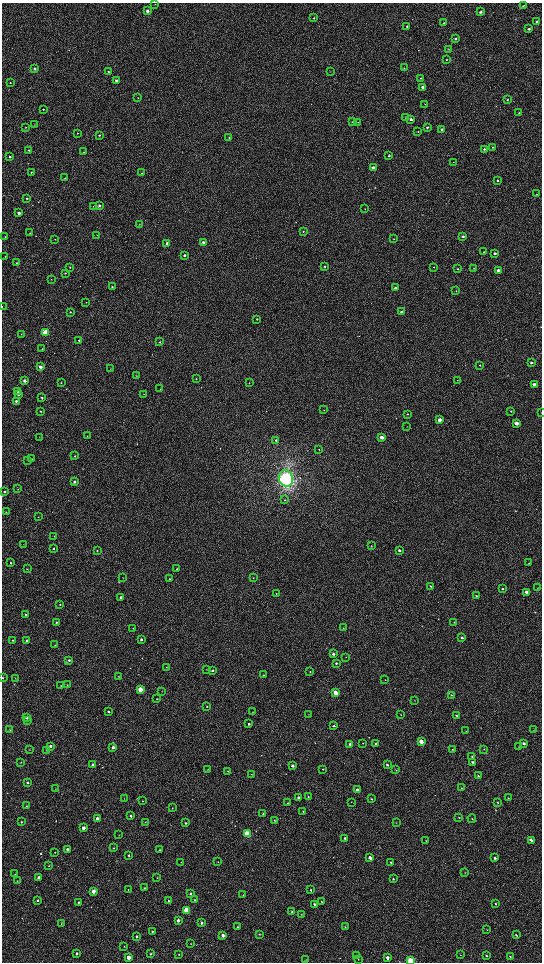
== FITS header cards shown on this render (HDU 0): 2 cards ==
NAXIS1  =                 1080 / length of data axis 1
NAXIS2  =                 1920 / length of data axis 2

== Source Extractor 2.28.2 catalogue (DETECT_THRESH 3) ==
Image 1080 x 1920 px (HDU 0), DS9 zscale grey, zoomed out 1/2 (1 PNG px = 2 x 2 image px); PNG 544 x 964 px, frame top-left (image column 1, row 1919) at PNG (2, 3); each listed source drawn as its Kron ellipse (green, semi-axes under 4 px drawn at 4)
Background 105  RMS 68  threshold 204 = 3 sigma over >= 5 px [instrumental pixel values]
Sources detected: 329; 19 cannot appear on this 1/2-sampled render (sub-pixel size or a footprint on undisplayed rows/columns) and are neither listed nor drawn; the other 310 listed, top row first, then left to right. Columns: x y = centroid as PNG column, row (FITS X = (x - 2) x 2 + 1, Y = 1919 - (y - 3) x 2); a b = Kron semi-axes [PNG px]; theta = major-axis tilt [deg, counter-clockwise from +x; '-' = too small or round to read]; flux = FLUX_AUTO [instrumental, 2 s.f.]
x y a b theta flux
155 4 3 2 - 6.0e+03
523 6 3 2 - 8.6e+03
147 11 2 2 - 4.6e+04
480 12 3 2 - 2.3e+04
314 18 2 2 - 9.8e+03
537 22 3 2 - 2.1e+04
444 23 2 2 - 1.5e+04
407 26 2 2 - 9.7e+03
529 29 3 2 - 2.0e+04
455 39 3 2 - 2.5e+04
449 49 2 2 - 3.9e+03
446 60 2 2 - 8.6e+03
404 68 3 2 - 7.9e+03
34 69 2 2 - 3.6e+04
109 72 3 2 - 1.5e+04
330 72 2 1 - 3.3e+03
421 78 2 2 - 7.9e+03
116 81 2 2 - 4.3e+04
10 83 2 2 - 9.8e+03
423 87 3 2 - 6.8e+04
138 98 2 1 - 3.6e+03
507 100 2 2 - 9.1e+03
425 104 2 2 - 4.9e+03
43 109 2 2 - 9.5e+03
519 113 2 2 - 9.1e+03
405 118 2 1 - 4.1e+03
411 119 2 2 - 3.4e+04
352 122 2 2 - 1.4e+04
358 122 2 2 - 7.4e+03
35 125 2 2 - 4.6e+03
26 127 2 2 - 6.5e+03
427 127 2 2 - 2.1e+04
442 129 3 2 - 4.0e+04
418 131 2 2 - 6.3e+03
77 133 2 2 - 7.7e+03
99 135 2 2 - 1.4e+04
229 137 2 2 - 1.4e+04
493 147 2 2 - 7.4e+03
484 149 3 2 - 1.9e+04
29 150 2 2 - 1.3e+04
84 152 2 2 - 8.1e+03
389 156 2 2 - 1.0e+04
10 157 2 2 - 2.4e+04
453 162 2 2 - 4.2e+03
373 168 3 2 - 1.2e+05
31 172 2 2 - 8.7e+03
142 173 2 2 - 4.8e+03
65 178 2 2 - 7.4e+03
497 181 2 2 - 1.4e+04
537 194 2 2 - 7.7e+03
27 198 2 2 - 1.5e+04
99 205 3 2 - 3.2e+04
93 206 2 2 - 5.5e+03
365 209 2 2 - 5.6e+03
19 213 2 2 - 7.9e+04
139 225 2 2 - 5.4e+03
303 231 2 2 - 8.0e+03
30 233 2 2 - 4.9e+03
97 235 2 2 - 3.7e+03
463 236 2 2 - 2.5e+04
5 237 2 2 - 5.5e+03
55 239 2 2 - 6.6e+03
394 239 2 2 - 8.0e+03
203 242 2 2 - 6.1e+04
167 243 2 2 - 6.6e+04
484 252 2 2 - 8.6e+03
495 253 2 2 - 3.8e+04
184 255 2 2 - 3.0e+04
5 256 2 1 - 3.8e+03
17 263 2 2 - 8.4e+03
70 267 2 2 - 7.1e+03
325 267 3 3 - 1.8e+04
434 267 2 2 - 6.0e+03
474 268 2 2 - 5.1e+03
458 269 2 2 - 1.5e+04
498 270 3 2 - 9.2e+04
65 273 2 2 - 8.4e+03
51 279 2 2 - 4.6e+03
112 287 3 2 - 1.5e+04
395 288 2 2 - 3.9e+04
456 291 2 2 - 5.9e+03
86 302 2 2 - 4.2e+03
2 306 2 1 - 4.1e+03
70 312 2 2 - 1.5e+04
402 312 2 2 - 3.0e+04
257 319 2 2 - 8.3e+03
45 333 3 3 - 6.9e+05
21 334 2 2 - 5.1e+03
79 340 2 2 - 2.4e+04
160 342 2 2 - 1.4e+04
42 349 2 2 - 6.7e+03
531 363 2 2 - 3.0e+04
480 365 3 2 - 7.8e+03
40 367 2 2 - 8.4e+04
110 369 2 2 - 4.1e+03
136 376 2 2 - 4.1e+03
196 379 2 2 - 6.0e+03
457 380 2 1 - 3.7e+03
24 381 2 2 - 7.8e+04
61 383 2 2 - 5.6e+03
249 383 2 2 - 4.4e+03
534 384 3 2 - 6.8e+04
160 389 2 2 - 5.2e+03
17 391 3 2 - 2.1e+04
18 394 2 2 - 6.3e+04
143 394 2 1 - 3.6e+03
42 397 2 2 - 2.0e+04
16 401 2 2 - 3.0e+04
324 410 2 2 - 6.2e+03
41 411 2 2 - 1.1e+04
511 411 3 2 - 9.5e+03
541 412 2 1 - 3.2e+03
407 414 2 2 - 8.8e+03
440 420 3 2 - 1.1e+05
516 423 3 2 - 1.4e+05
407 426 2 1 - 3.9e+03
87 436 2 2 - 5.1e+03
39 437 2 2 - 4.0e+03
382 437 2 2 - 1.2e+05
276 440 3 2 - 2.1e+04
319 449 2 2 - 6.3e+03
75 456 2 2 - 8.8e+03
31 459 2 2 - 4.9e+03
28 460 2 2 - 6.1e+03
286 478 8 7 - 2.2e+06
74 482 2 2 - 3.3e+04
18 489 2 2 - 4.1e+03
5 492 2 2 - 2.2e+04
284 500 3 2 - 7.2e+03
6 512 2 1 - 3.8e+03
38 517 2 2 - 6.0e+03
54 536 2 2 - 3.8e+03
23 544 2 1 - 3.2e+03
371 546 2 2 - 5.5e+03
53 549 2 2 - 1.0e+04
399 550 2 2 - 3.9e+04
97 551 2 2 - 9.4e+03
11 563 3 2 - 1.1e+04
529 563 2 2 - 6.2e+03
27 569 2 2 - 6.8e+03
177 569 2 2 - 9.0e+03
122 578 2 2 - 3.4e+03
253 578 2 1 - 4.9e+03
170 579 2 2 - 2.2e+04
431 586 2 2 - 1.5e+04
537 588 2 2 - 4.4e+03
502 589 3 3 - 1.5e+04
527 592 3 2 - 9.0e+04
276 593 2 2 - 5.6e+03
476 596 2 2 - 1.4e+04
121 597 2 2 - 5.9e+04
60 604 3 2 - 1.1e+04
25 614 2 2 - 1.7e+04
56 622 2 2 - 9.1e+03
454 622 2 2 - 4.8e+03
133 628 2 2 - 6.1e+03
343 628 2 1 - 3.2e+03
462 638 3 2 - 3.1e+04
141 639 2 2 - 3.1e+04
13 640 2 2 - 1.0e+04
27 641 2 2 - 5.0e+04
55 645 2 1 - 4.0e+03
333 654 2 2 - 3.9e+04
346 657 2 1 - 3.5e+03
69 660 3 2 - 2.3e+04
336 663 3 2 - 1.9e+04
166 667 2 2 - 5.4e+03
206 669 2 1 - 3.6e+03
212 671 2 2 - 2.4e+04
310 671 2 2 - 9.0e+03
263 675 2 2 - 6.8e+03
119 676 2 2 - 4.6e+03
3 678 2 1 - 6.9e+03
15 678 2 2 - 5.4e+03
385 680 2 1 - 3.0e+03
61 685 2 2 - 5.3e+03
67 685 2 2 - 5.2e+03
140 689 3 2 - 2.7e+05
162 691 2 2 - 4.7e+03
335 693 3 2 - 2.8e+05
451 695 3 2 - 8.4e+03
157 699 2 2 - 7.7e+03
415 700 2 2 - 4.9e+03
207 706 2 2 - 8.8e+03
108 712 2 2 - 2.3e+04
252 712 3 2 - 4.5e+03
308 715 2 2 - 4.1e+03
401 715 2 2 - 5.3e+03
457 715 3 2 - 1.4e+04
27 717 2 2 - 4.8e+04
28 720 2 2 - 1.6e+04
249 724 2 2 - 2.9e+04
334 726 3 2 - 1.9e+04
10 730 2 2 - 9.1e+03
533 730 2 2 - 4.4e+03
466 731 3 2 - 4.0e+03
421 742 3 2 - 1.6e+05
363 743 3 2 - 7.8e+03
524 743 3 2 - 3.1e+04
350 744 2 2 - 3.3e+04
376 744 2 2 - 2.7e+04
50 746 2 2 - 4.6e+04
113 747 2 2 - 5.3e+04
518 747 2 2 - 4.8e+03
453 749 3 2 - 8.7e+03
484 749 3 2 - 6.5e+03
29 750 2 1 - 3.3e+03
46 750 2 2 - 4.6e+03
472 756 3 2 - 1.2e+04
21 762 3 2 - 7.9e+03
473 762 2 2 - 2.7e+04
92 764 2 2 - 1.4e+04
387 765 2 2 - 1.9e+04
292 766 2 2 - 4.3e+04
208 769 2 1 - 3.7e+03
323 769 2 1 - 7.2e+03
396 770 3 2 - 8.8e+03
228 771 3 3 - 9.5e+03
252 774 2 1 - 4.0e+03
478 776 3 2 - 1.2e+04
27 782 2 2 - 2.6e+04
461 788 3 2 - 6.5e+03
55 789 2 1 - 3.2e+03
357 790 2 2 - 5.9e+04
308 797 2 2 - 8.2e+03
298 798 2 2 - 3.6e+04
508 798 3 1 - 3.6e+03
124 799 2 1 - 3.2e+03
371 799 2 2 - 1.1e+04
143 801 2 2 - 6.3e+03
351 802 2 2 - 4.2e+03
287 803 3 2 - 7.1e+03
498 803 3 2 - 1.0e+04
26 806 3 2 - 5.3e+03
172 808 2 2 - 6.7e+03
303 811 2 2 - 7.6e+03
263 814 3 2 - 1.6e+04
131 816 2 2 - 2.6e+04
459 817 3 2 - 9.0e+03
97 818 2 2 - 5.7e+04
472 819 4 2 - 1.2e+04
274 820 2 2 - 1.1e+04
21 822 3 2 - 1.3e+04
145 822 2 2 - 3.4e+03
396 822 2 2 - 5.8e+03
185 823 2 2 - 2.0e+04
83 828 2 2 - 7.6e+04
247 834 3 3 - 7.0e+05
118 835 3 2 - 3.8e+03
345 838 3 2 - 2.8e+04
426 840 2 2 - 6.1e+03
531 840 3 2 - 3.3e+04
113 848 2 2 - 9.8e+03
67 849 3 2 - 4.5e+04
160 850 2 2 - 8.6e+03
55 852 3 2 - 8.7e+03
129 855 2 2 - 1.0e+04
370 858 3 2 - 5.3e+04
495 858 3 2 - 2.4e+04
181 862 2 2 - 6.9e+03
218 862 2 2 - 7.4e+03
391 863 3 2 - 1.3e+04
49 866 2 2 - 8.2e+03
465 872 3 2 - 6.2e+03
15 874 2 2 - 4.6e+03
39 878 3 2 - 9.4e+04
157 878 2 2 - 6.7e+03
393 879 2 2 - 9.3e+03
17 881 2 2 - 4.8e+03
144 888 3 2 - 8.0e+03
128 890 2 2 - 5.0e+03
311 890 3 2 - 1.2e+04
93 891 3 2 - 1.3e+05
190 893 2 2 - 1.8e+04
243 895 2 1 - 4.2e+03
37 900 2 2 - 1.8e+04
194 900 2 2 - 9.2e+03
168 901 2 2 - 9.4e+03
321 901 3 2 - 7.0e+03
79 902 3 2 - 1.2e+04
315 904 2 2 - 2.6e+04
495 904 3 2 - 9.9e+03
186 910 3 3 - 4.1e+05
292 912 3 3 - 1.7e+04
301 914 2 2 - 4.0e+03
178 920 2 2 - 4.8e+04
201 923 2 2 - 3.1e+04
61 924 3 2 - 6.4e+03
238 927 2 2 - 7.4e+03
345 927 2 2 - 5.9e+03
487 930 4 2 - 7.7e+03
152 932 3 2 - 1.4e+04
259 934 3 2 - 1.1e+04
223 935 3 2 - 5.7e+04
516 935 4 3 - 1.4e+04
136 937 3 3 - 1.8e+04
191 944 2 2 - 4.9e+03
124 946 3 2 - 6.7e+03
77 953 3 2 - 1.8e+04
151 954 3 2 - 1.1e+04
179 954 2 2 - 6.7e+03
357 955 3 2 - 6.7e+03
461 955 2 2 - 4.6e+03
486 956 3 2 - 1.2e+04
510 956 3 2 - 1.0e+04
129 957 3 2 - 1.2e+05
387 958 3 2 - 4.3e+04
358 959 3 2 - 7.1e+03
306 960 2 1 - 3.3e+03
411 961 3 3 - 6.3e+05
At the frame edge (FLAGS 8, measured only in part): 4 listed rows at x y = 2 306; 541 412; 3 678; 411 961
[19 sub-pixel or undisplayed-footprint detections neither listed nor drawn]